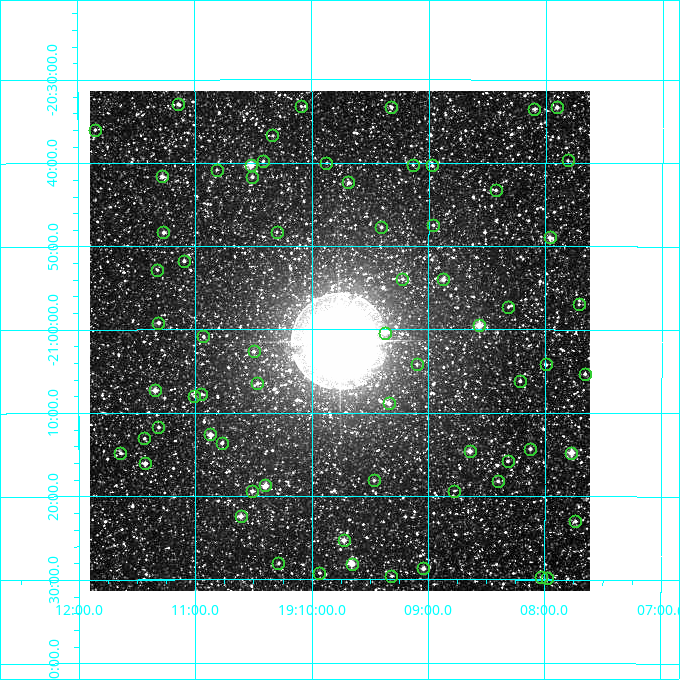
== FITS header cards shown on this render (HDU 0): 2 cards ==
NAXIS1  =                  500
NAXIS2  =                  500

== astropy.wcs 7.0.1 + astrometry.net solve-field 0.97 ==
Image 500 x 500 px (HDU 0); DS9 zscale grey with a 90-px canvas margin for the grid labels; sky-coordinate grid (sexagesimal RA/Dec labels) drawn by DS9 from the SOLVED WCS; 68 Tycho-2 reference stars matched to detected sources circled (green)
Header WCS: none
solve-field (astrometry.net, Tycho-2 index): SOLVED blind (the file carries no WCS)
Solved WCS: RA---TAN-SIP/DEC--TAN-SIP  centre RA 19:09:46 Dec -21:01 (287.44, -21.02 deg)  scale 7.2 arcsec/px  FOV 60.0' x 60.0'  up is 0 deg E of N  parity normal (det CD < 0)
(file carries no celestial WCS; the grid is the blind solution)
Tycho-2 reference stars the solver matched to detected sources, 68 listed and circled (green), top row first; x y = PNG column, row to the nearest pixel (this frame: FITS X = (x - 90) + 1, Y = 500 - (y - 91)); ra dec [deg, ICRS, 3 dp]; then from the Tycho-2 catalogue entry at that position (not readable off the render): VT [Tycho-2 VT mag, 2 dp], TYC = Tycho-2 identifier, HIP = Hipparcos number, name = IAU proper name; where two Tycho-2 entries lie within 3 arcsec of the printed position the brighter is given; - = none
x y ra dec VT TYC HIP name
178 104 287.785 -20.549 10.24 6291-2327-1 - -
301 106 287.523 -20.553 11.35 6291-1417-1 - -
391 107 287.329 -20.556 11.42 6291-1888-1 - -
557 107 286.976 -20.555 10.21 6291-173-1 - -
534 109 287.024 -20.558 10.92 6291-165-1 - -
95 130 287.963 -20.600 11.18 6291-2190-1 - -
272 135 287.584 -20.612 11.07 6291-1175-1 - -
568 160 286.953 -20.661 11.71 6295-831-1 - -
263 161 287.604 -20.663 10.95 6295-2125-1 - -
326 163 287.468 -20.667 11.73 6295-1907-1 - -
251 165 287.631 -20.671 8.18 6295-1233-1 - -
413 165 287.284 -20.671 11.73 6295-1081-1 - -
432 165 287.243 -20.672 11.22 6295-1067-1 - -
217 170 287.703 -20.680 11.89 6295-1573-1 - -
162 176 287.820 -20.693 9.86 6295-1039-1 - -
252 177 287.627 -20.695 10.82 6295-1023-1 - -
348 182 287.421 -20.706 10.30 6295-1595-1 - -
496 190 287.107 -20.721 10.57 6295-909-1 - -
433 225 287.240 -20.791 11.03 6295-1373-1 - -
381 227 287.351 -20.795 11.32 6295-1473-1 - -
163 232 287.817 -20.805 10.01 6295-1151-1 - -
277 232 287.575 -20.805 11.71 6295-1339-1 - -
550 237 286.991 -20.816 9.48 6295-895-1 - -
184 261 287.773 -20.862 10.56 6295-1083-1 - -
157 270 287.830 -20.881 11.51 6295-1803-1 - -
402 279 287.306 -20.899 11.01 6295-1213-1 - -
443 279 287.219 -20.900 9.71 6295-1129-1 - -
579 304 286.928 -20.949 11.28 6295-600-1 - -
508 307 287.079 -20.955 11.60 6295-623-1 - -
158 323 287.828 -20.986 10.39 6295-2067-1 - -
479 325 287.141 -20.992 8.20 6295-688-1 94026 -
385 333 287.343 -21.007 10.53 6295-993-1 - -
203 336 287.732 -21.014 11.05 6295-2001-1 - -
254 351 287.624 -21.044 10.64 6295-1989-1 - -
417 364 287.275 -21.069 11.36 6295-1689-1 - -
546 364 286.999 -21.070 10.86 6295-807-1 - -
585 374 286.915 -21.088 10.46 6295-794-1 - -
520 381 287.054 -21.103 11.21 6295-767-1 - -
257 383 287.616 -21.108 11.12 6295-1491-1 - -
155 390 287.836 -21.121 9.38 6295-1061-1 - -
201 394 287.737 -21.128 11.12 6295-1445-1 - -
194 396 287.752 -21.133 11.62 6295-1321-1 - -
389 403 287.334 -21.148 9.77 6295-1223-1 - -
158 427 287.829 -21.195 10.63 6295-1399-1 - -
210 434 287.717 -21.210 9.39 6295-1459-1 - -
144 438 287.859 -21.217 11.32 6295-989-1 - -
222 443 287.693 -21.227 10.62 6295-1307-1 - -
530 449 287.032 -21.238 10.18 6295-543-1 - -
470 451 287.161 -21.243 9.28 6295-523-1 - -
120 453 287.910 -21.247 10.75 6295-1463-1 - -
571 453 286.943 -21.246 8.52 6295-528-1 - -
508 461 287.080 -21.263 11.55 6295-492-1 - -
145 463 287.857 -21.267 10.07 6295-2039-1 - -
374 480 287.367 -21.302 11.00 6295-1809-1 - -
498 481 287.101 -21.303 11.29 6295-549-1 - -
265 485 287.600 -21.312 9.22 6295-1879-1 - -
252 491 287.628 -21.323 10.55 6295-2221-1 - -
454 491 287.194 -21.322 11.61 6295-622-1 - -
241 516 287.653 -21.373 9.45 6295-2063-1 - -
575 521 286.934 -21.382 10.85 6295-809-1 - -
344 540 287.431 -21.421 9.34 6295-1216-1 - -
278 563 287.572 -21.468 11.64 6295-1378-1 - -
352 564 287.413 -21.470 8.25 6295-1888-1 94129 -
423 568 287.260 -21.478 10.33 6295-631-1 - -
319 573 287.483 -21.487 11.31 6295-1408-1 - -
391 576 287.329 -21.493 11.22 6295-586-1 - -
541 577 287.007 -21.496 11.10 6295-602-1 - -
547 578 286.995 -21.497 11.74 6295-596-1 - -